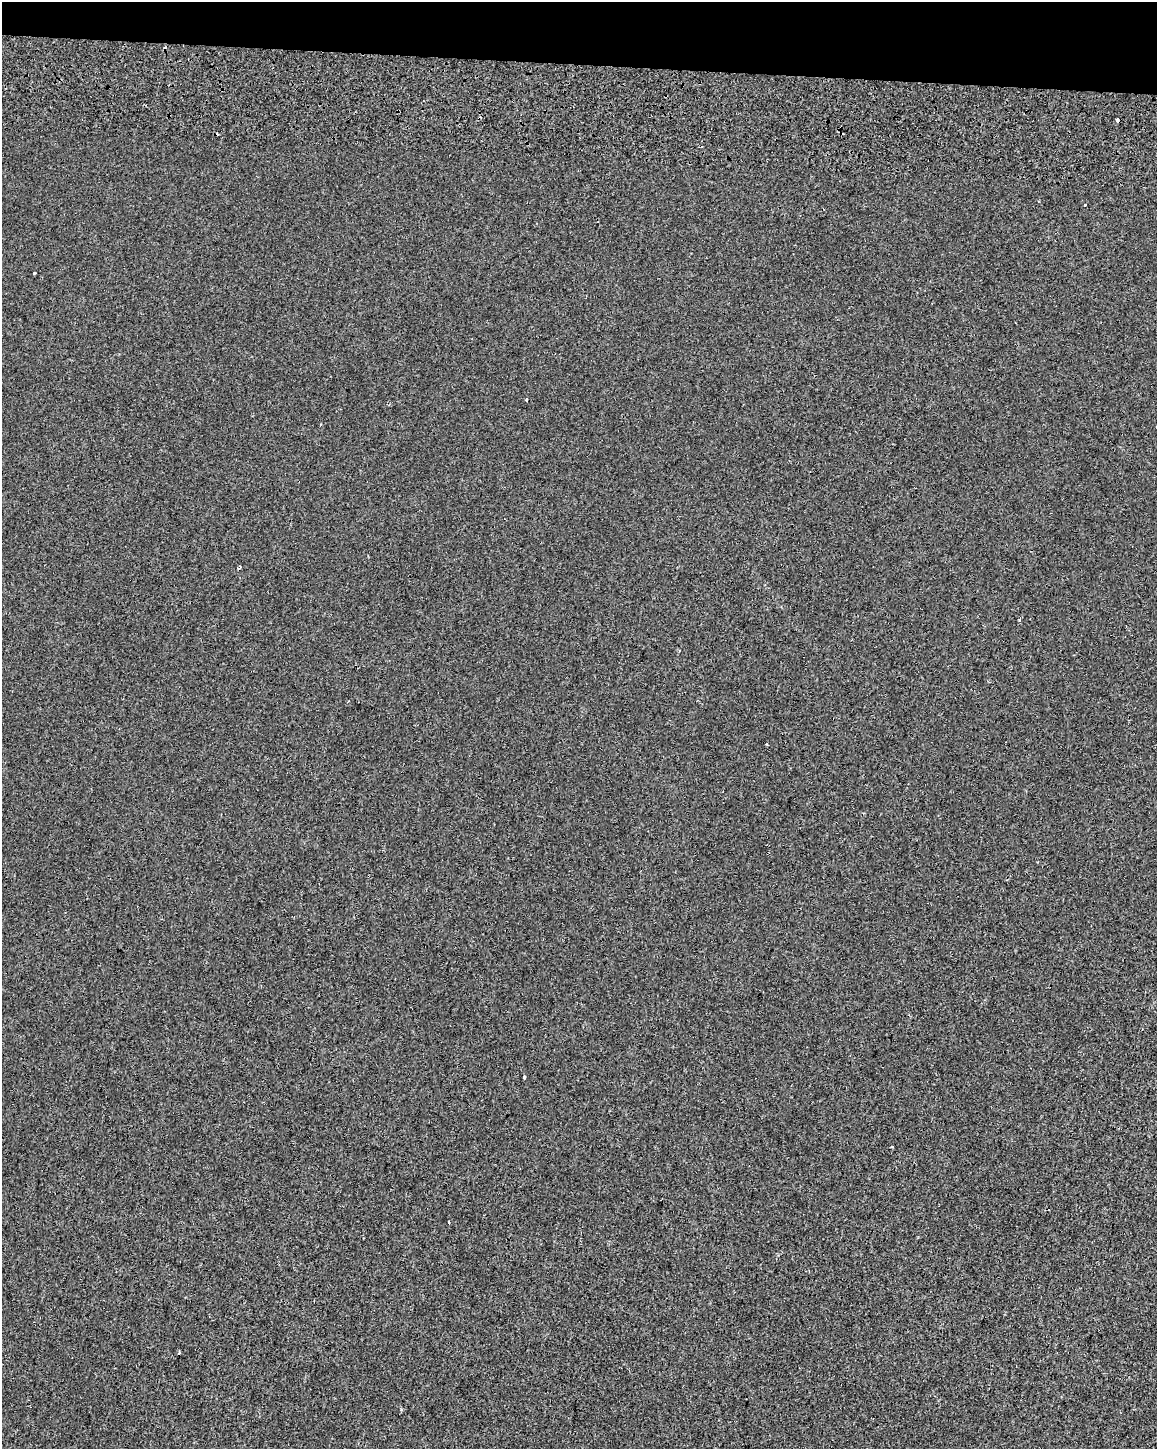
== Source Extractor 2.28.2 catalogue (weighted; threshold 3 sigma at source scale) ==
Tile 2 of 4 x 3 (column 2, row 1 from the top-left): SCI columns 1199-2353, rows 3222-4668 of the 4714 x 5054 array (HDU 1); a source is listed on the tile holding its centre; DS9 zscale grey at full resolution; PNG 1159 x 1451 px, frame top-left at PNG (2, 2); no overlay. Shown black and unused: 4% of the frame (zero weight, under 2 of 3 exposures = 6% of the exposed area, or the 3 px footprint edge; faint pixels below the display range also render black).
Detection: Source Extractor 2.28.2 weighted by HDU 2 'WHT'; one run over the whole footprint, this tile lists its part. Background 7.14e-04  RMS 0.0061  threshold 0.0275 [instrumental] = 3 sigma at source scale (4.5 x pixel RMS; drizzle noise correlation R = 1.50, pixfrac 1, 0.0396/0.0396 arcsec/px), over >= 5 px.
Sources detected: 12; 5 cosmic-ray / hot-pixel residue — not listed; the other 7 listed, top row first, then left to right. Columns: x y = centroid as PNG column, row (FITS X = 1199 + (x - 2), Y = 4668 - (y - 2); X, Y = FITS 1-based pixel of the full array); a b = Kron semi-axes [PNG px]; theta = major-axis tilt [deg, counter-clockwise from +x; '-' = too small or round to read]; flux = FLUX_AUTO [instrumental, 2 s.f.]
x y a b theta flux
1085 205 3 3 - 1
34 273 3 2 - 0.57
526 399 3 3 - 3.7
239 568 5 2 - 0.78
1020 620 3 3 - 2.2
524 1077 3 3 - 2.2
449 1222 3 2 - 0.93